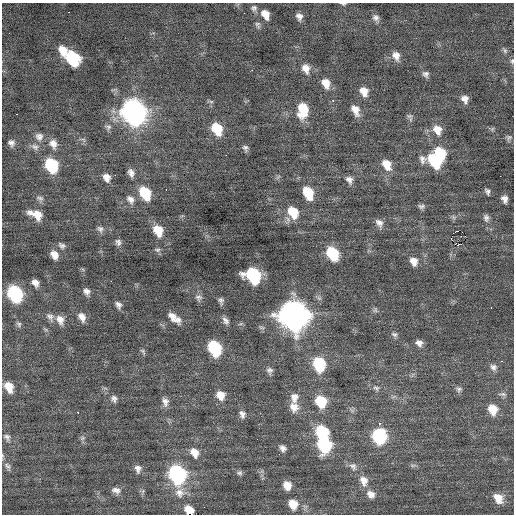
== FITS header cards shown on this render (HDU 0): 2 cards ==
NAXIS1  =                  512 / Axis length
NAXIS2  =                  512 / Axis length

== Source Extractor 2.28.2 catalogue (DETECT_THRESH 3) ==
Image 512 x 512 px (HDU 0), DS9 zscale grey, 1 PNG px = 1 image px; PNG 516 x 516 px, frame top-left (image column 1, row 512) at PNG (2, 3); no overlay
Background 0.0156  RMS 0.9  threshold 2.7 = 3 sigma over >= 5 px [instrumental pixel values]
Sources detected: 128; all 128 listed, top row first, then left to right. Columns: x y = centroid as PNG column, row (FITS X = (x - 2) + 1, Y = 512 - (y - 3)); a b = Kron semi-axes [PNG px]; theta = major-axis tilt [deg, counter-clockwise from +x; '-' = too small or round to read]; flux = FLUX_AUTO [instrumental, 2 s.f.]
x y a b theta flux
343 4 7 3 -8 100
254 8 8 8 - 180
69 12 2 2 - 36
265 14 11 8 -61 610
299 16 8 7 - 290
376 18 9 8 - 250
258 25 9 6 -66 160
63 50 12 8 -71 760
505 50 9 5 -60 130
396 56 12 8 -69 450
73 58 12 9 -55 4700
512 61 7 5 89 120
306 68 12 9 -70 510
252 70 2 2 - 370
425 74 8 7 - 210
326 83 12 9 -64 640
364 91 11 9 -62 570
465 99 8 7 - 350
210 101 10 3 -9 89
333 101 3 3 - 110
303 110 15 10 88 1600
355 110 13 7 -65 560
134 112 14 11 -59 37000
409 116 8 6 0 150
108 127 9 7 -8 200
217 129 11 8 -60 2000
492 129 6 5 - 97
437 130 13 10 -60 670
39 137 11 10 - 380
509 137 8 7 - 160
83 140 8 5 -45 130
11 143 9 8 - 250
53 144 13 10 -61 470
35 147 11 8 -32 290
245 148 7 7 - 160
440 153 12 9 -60 2100
226 155 2 2 - 390
435 162 18 10 -29 2500
51 165 11 9 -62 3800
387 165 13 9 -59 810
131 173 10 7 -69 330
115 175 2 2 - 480
500 176 2 2 - 61
107 177 10 8 -58 450
349 180 9 7 -51 300
487 191 7 5 -68 170
145 193 13 9 -61 2200
308 193 12 8 -65 1900
40 198 11 6 -17 200
130 199 12 9 -45 380
504 199 7 5 -71 320
421 206 9 6 3 170
293 212 13 9 -61 1500
36 214 15 8 -24 880
453 217 7 4 -71 110
486 218 10 7 -83 220
379 223 12 8 -51 340
100 229 10 7 -44 220
158 230 13 9 -62 1100
458 231 2 2 - 3500
461 236 2 2 - 55
451 239 3 2 - 340
118 242 9 7 -67 210
62 245 10 6 -32 190
458 245 4 2 - 1400
157 250 8 5 -8 140
332 253 12 8 -61 3100
54 255 11 8 -56 510
414 261 11 9 -65 490
253 276 12 9 -48 7300
35 283 7 6 - 340
87 292 8 6 -68 280
15 294 12 9 -62 7700
198 297 9 8 - 230
221 301 8 5 -73 180
118 305 9 6 -62 240
375 310 8 6 79 130
294 316 14 12 -57 71000
50 317 12 8 -51 280
82 317 12 8 -65 410
174 318 16 7 -38 580
60 320 13 9 -69 480
226 321 10 6 -57 240
19 324 9 5 -48 150
394 334 9 6 -25 170
419 343 9 7 -26 320
214 348 11 8 -65 4900
143 351 9 4 -53 110
502 361 3 2 - 50
319 364 12 9 -71 3500
493 367 10 9 - 290
270 370 8 8 - 220
9 387 11 8 -63 870
376 388 10 7 -24 210
459 389 9 7 1 180
503 394 12 5 -4 180
220 395 11 10 - 660
294 397 13 10 -90 490
114 399 9 7 -78 230
321 401 11 9 -62 2200
165 402 12 8 -71 330
294 407 13 12 - 670
493 409 12 10 -66 950
78 412 3 2 - 84
242 414 10 7 -68 290
379 423 3 3 - 270
322 432 11 9 -57 3900
379 436 11 10 - 5400
7 437 13 8 -56 270
82 438 7 5 22 140
324 445 11 9 -75 5400
283 448 8 6 -46 260
194 453 13 9 -57 650
413 465 10 4 0 130
7 466 14 7 -56 260
353 466 13 9 -61 360
138 469 10 8 -83 310
239 473 8 7 - 150
177 474 12 9 -65 11000
364 481 15 10 -69 620
287 485 9 7 -63 700
116 490 12 8 -13 320
143 491 7 4 71 120
180 493 14 14 - 660
371 494 12 9 -42 460
498 498 12 9 -52 680
293 504 11 9 -60 920
189 510 8 7 - 740
At the frame edge (FLAGS 8, measured only in part): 4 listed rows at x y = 343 4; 512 61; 7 466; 189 510